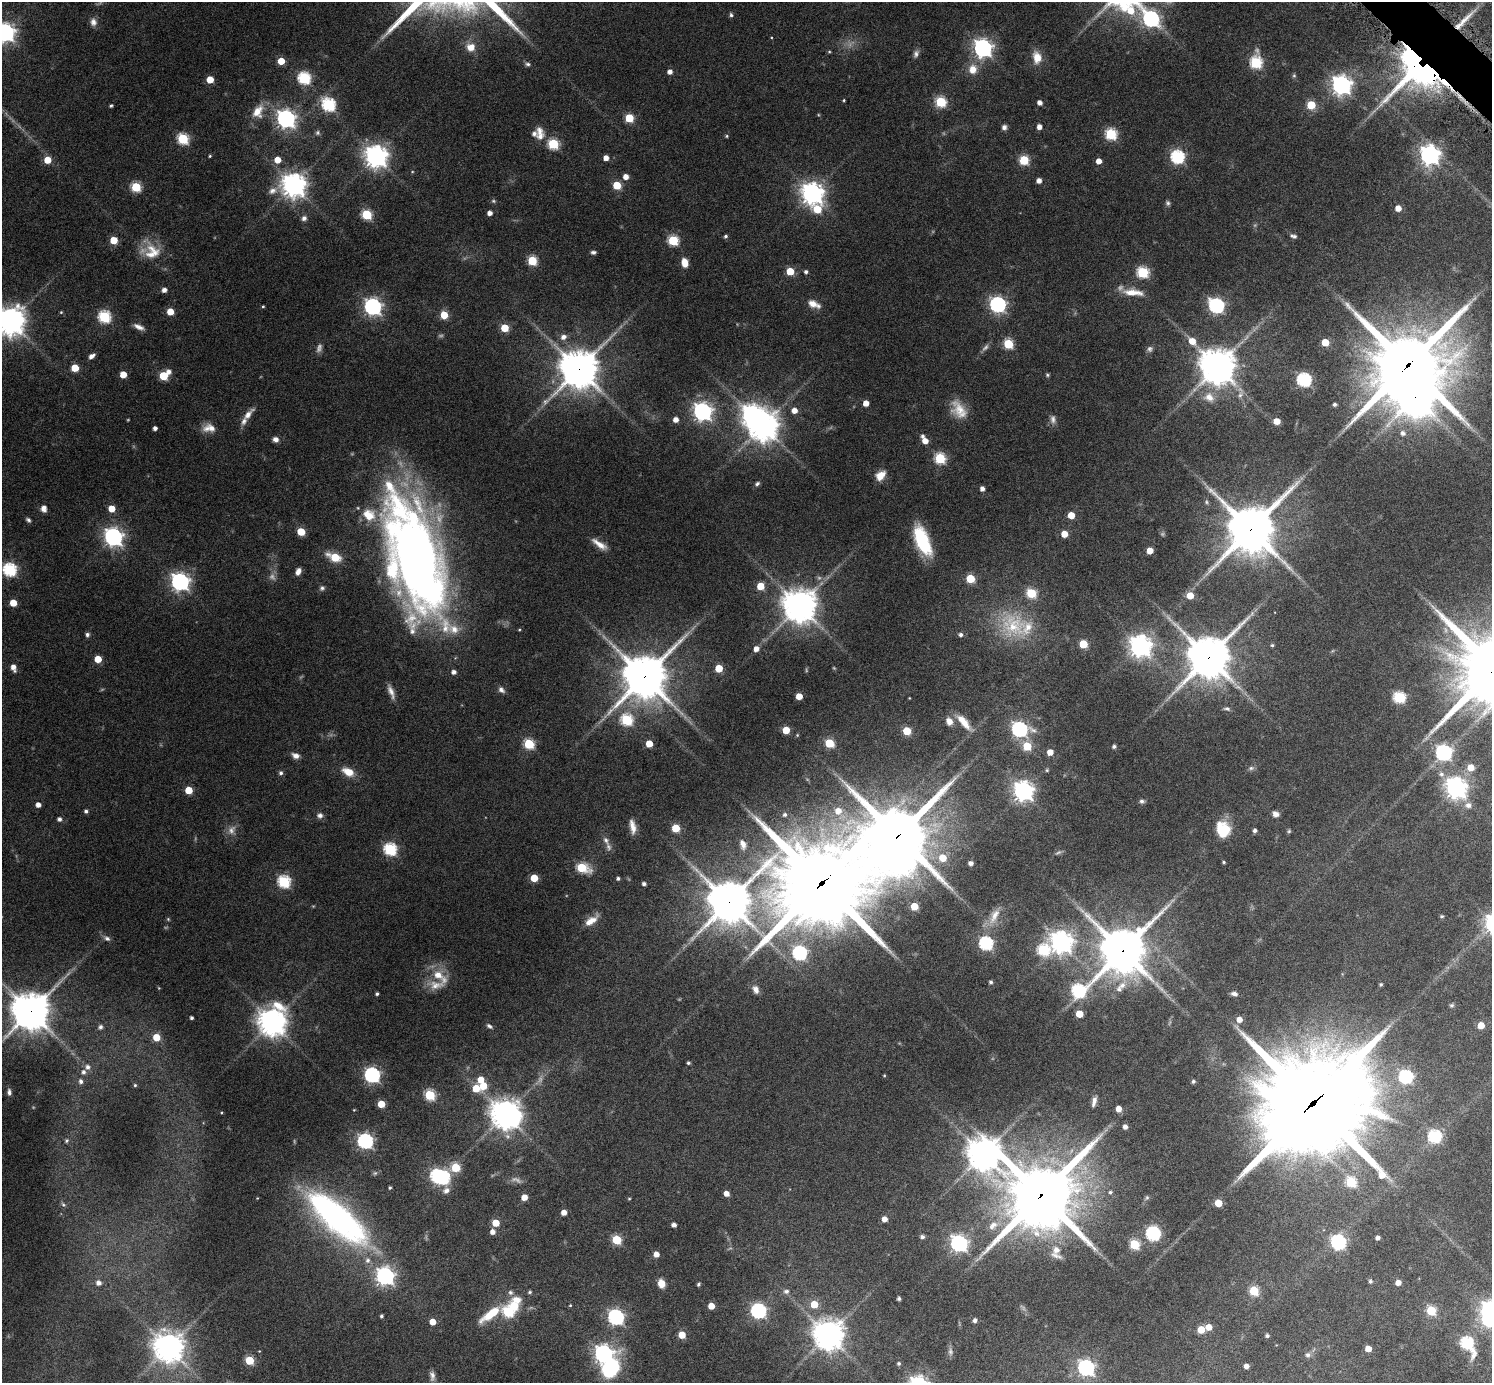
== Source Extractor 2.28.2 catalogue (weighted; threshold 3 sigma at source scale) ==
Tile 10 of 4 x 4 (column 2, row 3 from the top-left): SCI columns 1538-3027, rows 1710-3090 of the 6038 x 6038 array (HDU 1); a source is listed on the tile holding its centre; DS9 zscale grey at full resolution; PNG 1494 x 1385 px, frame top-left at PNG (2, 2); no overlay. Shown black and unused: <1% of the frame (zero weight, under 6 of 12 exposures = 2% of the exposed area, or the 3 px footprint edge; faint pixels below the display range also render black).
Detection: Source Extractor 2.28.2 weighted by HDU 2 'WHT'; one run over the whole footprint, this tile lists its part. Background 0.0763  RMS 0.0032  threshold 0.013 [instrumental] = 3 sigma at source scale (4.09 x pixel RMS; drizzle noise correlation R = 1.36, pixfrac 0.8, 0.05/0.05 arcsec/px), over >= 5 px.
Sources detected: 376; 14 too faint to see at this stretch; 6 inside a brighter object's white glare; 1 long thin detection or spike segment (spike, bleed or trail) — not listed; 12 inside a brighter listed object's ellipse — not listed separately; the other 343 listed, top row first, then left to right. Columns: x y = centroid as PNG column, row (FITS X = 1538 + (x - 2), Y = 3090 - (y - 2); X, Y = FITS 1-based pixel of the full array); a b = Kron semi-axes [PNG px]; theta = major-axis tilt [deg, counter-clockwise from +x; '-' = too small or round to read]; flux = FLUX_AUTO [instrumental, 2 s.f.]
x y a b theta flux
731 15 6 4 -75 0.56
1151 19 8 6 -46 78
93 22 11 8 -85 1.5
5 32 7 7 - 150
471 47 9 9 - 3.1
983 48 7 7 - 140
829 52 4 4 - 0.31
916 54 10 7 69 1.1
1037 57 16 11 -78 3.7
1418 60 51 24 59 150
281 61 5 5 - 6.2
1256 62 7 6 - 30
528 64 7 5 -2 0.64
973 69 13 11 82 3.6
670 72 5 4 - 1.6
1294 76 6 5 - 0.43
304 78 6 6 - 38
210 79 5 5 - 5.4
1341 85 7 7 - 170
844 100 3 3 - 0.28
941 102 6 5 - 23
1039 103 4 4 - 1.5
328 104 7 6 - 43
1311 105 5 5 - 11
111 106 3 3 - 0.45
258 112 20 13 63 4.7
629 118 5 5 - 12
286 119 7 7 - 140
1004 127 6 6 - 0.97
1039 127 4 4 - 1.7
317 133 7 6 - 0.62
1111 134 6 6 - 28
540 136 13 9 49 2
726 136 5 4 - 0.34
183 139 6 5 - 26
553 144 6 5 - 23
1429 155 7 7 - 160
210 156 4 3 - 0.32
376 156 8 7 - 250
1177 157 6 6 - 50
606 158 4 4 - 2.1
47 160 5 5 - 5.9
277 160 5 5 - 4.2
1024 160 5 5 - 17
1099 161 5 4 - 2.5
626 177 5 5 - 2.4
1039 181 4 4 - 1.6
294 185 8 8 - 290
617 185 5 5 - 10
136 187 5 5 - 18
273 191 13 9 28 1.9
812 193 8 7 - 230
493 201 6 4 -21 0.44
1168 203 7 5 -64 0.6
1398 208 5 5 - 2.8
817 209 8 7 - 8.3
490 213 4 4 - 1.7
366 214 5 5 - 20
304 218 7 7 - 0.98
726 236 5 5 - 0.57
1293 236 8 4 -15 0.85
114 240 5 5 - 6.9
673 240 6 5 - 21
152 252 23 22 - 7.1
593 252 6 4 3 0.67
532 261 5 5 - 17
685 263 8 6 -78 3.5
790 271 5 5 - 8
806 272 5 5 - 0.67
1143 272 6 6 - 28
164 290 5 4 - 1.5
1133 292 29 9 -5 4.7
814 304 15 8 -24 2.6
998 304 7 6 - 83
263 306 4 3 - 0.29
1216 306 7 6 - 70
373 307 7 7 - 110
61 312 4 4 - 0.3
170 312 5 5 - 5.1
444 315 5 5 - 7.5
104 317 6 6 - 34
10 321 10 10 - 350
139 327 13 6 -23 1.6
505 328 5 5 - 8.4
563 337 8 7 - 1.5
1192 341 7 6 - 3.8
1325 342 5 5 - 6.5
1008 344 5 5 - 17
1150 349 8 6 75 0.78
91 356 7 4 35 1.3
1408 365 28 23 30 2200
1217 366 12 11 - 540
75 368 5 5 - 7.5
579 369 13 12 - 680
169 372 6 6 - 1.5
123 374 5 5 - 4.9
1047 375 5 5 - 0.43
163 376 5 5 - 11
1304 380 6 6 - 50
1240 395 9 7 58 1.2
1209 397 15 12 -25 3.6
1415 398 15 14 - 650
866 403 5 4 - 2.7
1335 404 3 3 - 0.63
794 410 5 5 - 2.4
959 410 24 15 -54 5.4
702 411 7 7 - 140
248 415 20 7 48 2.3
1053 419 12 8 -87 1.3
676 420 5 5 - 2.1
1277 421 5 5 - 4.2
763 426 10 10 - 390
155 428 4 4 - 1.2
209 428 16 10 0 3
1403 433 6 6 - 1
922 436 5 4 - 0.72
276 439 6 6 - 1.4
925 441 5 5 - 3.1
940 458 6 5 - 26
880 475 12 8 45 3.2
757 484 7 5 34 0.67
982 489 5 4 - 1.3
1206 502 7 5 -82 0.53
44 508 7 5 -88 1.8
111 509 5 5 - 5.4
1071 515 5 5 - 4.6
28 520 6 5 - 0.65
1251 529 16 15 - 1200
301 532 5 5 - 8.1
1064 534 5 5 - 4.5
113 537 7 7 - 140
922 541 29 12 -67 19
599 544 21 7 -35 2.8
1150 551 5 5 - 3.6
335 557 8 5 -23 12
416 558 118 45 -72 280
10 570 6 6 - 47
298 571 8 5 66 1.6
970 579 5 5 - 12
180 582 7 7 - 130
760 586 5 5 - 6.1
322 588 7 6 - 0.74
1031 593 6 5 - 18
1190 595 5 5 - 3.9
13 603 5 5 - 5
800 606 11 10 - 520
1252 614 9 3 69 0.56
1014 625 41 32 -39 18
960 634 5 5 - 0.79
87 635 6 5 - 0.68
1083 644 5 5 - 11
1272 645 4 4 - 0.42
1140 646 8 7 - 220
756 649 5 5 - 2
1208 657 14 13 - 930
98 659 5 5 - 5.8
13 667 7 5 -72 2
719 668 5 5 - 8.5
454 672 5 5 - 1.1
644 677 16 15 - 930
501 690 9 6 -41 1
391 692 19 6 -68 2
799 696 5 5 - 4.2
1399 697 6 6 - 29
1227 709 9 5 -11 0.68
627 720 6 6 - 28
949 721 9 7 -68 1.9
963 722 20 7 -50 4
1019 729 7 6 - 79
786 730 5 5 - 6.2
907 731 5 5 - 9.8
829 743 5 5 - 12
529 744 6 5 - 21
649 744 5 5 - 5.2
1027 746 5 5 - 11
1114 746 4 4 - 0.76
1050 752 5 5 - 2.8
1443 753 7 6 - 82
296 756 8 6 -24 1.6
1471 767 6 6 - 4.5
1251 768 8 6 1 0.68
1047 770 5 5 - 0.36
348 772 14 8 -25 3.9
281 773 5 5 - 0.8
1441 774 8 7 - 1.2
1456 788 8 7 - 210
189 790 5 5 - 7.6
1023 791 7 7 - 170
1142 801 6 5 - 0.73
38 805 4 4 - 1.8
1468 805 8 7 - 1.6
86 811 4 4 - 0.73
838 811 6 5 - 2.2
1276 814 8 6 -29 1.4
320 815 7 7 - 1.1
785 815 6 5 - 0.59
59 819 5 4 - 0.99
633 827 17 7 -79 2.5
676 828 5 5 - 9.1
231 830 14 10 63 2.1
1226 830 25 11 -52 6.1
1255 830 4 4 - 0.79
1289 831 5 5 - 0.4
898 836 20 18 -2 2000
606 840 11 7 -62 1.2
743 844 13 8 -73 1.9
390 849 6 6 - 39
942 858 7 6 - 5.6
1224 862 3 3 - 0.38
971 863 5 4 - 1.3
898 864 11 9 -5 230
582 868 7 5 -18 18
534 878 5 5 - 7.1
618 878 4 3 - 0.61
284 882 6 6 - 35
822 883 34 30 24 3600
644 884 4 3 - 0.86
729 902 18 16 44 850
914 906 5 5 - 6.8
994 916 26 11 63 4.2
1442 916 5 4 - 0.4
168 919 5 4 - 0.3
591 921 18 8 35 3.1
107 938 8 6 -24 0.93
1061 942 8 8 - 230
986 943 6 6 - 47
1043 950 7 6 - 28
1123 951 16 15 - 1000
799 953 6 6 - 52
439 976 27 11 -38 5.6
991 982 4 3 - 0.61
1381 984 4 3 - 0.42
1122 985 14 9 47 2.7
159 988 5 3 - 0.22
756 989 9 6 -66 1.8
1078 991 9 7 30 45
377 994 3 3 - 0.48
1234 994 7 5 -11 1.1
1452 1005 6 4 0 0.43
31 1011 12 12 - 670
1079 1014 5 5 - 5.9
191 1018 3 3 - 0.63
1239 1019 6 5 - 2.2
272 1022 10 9 - 360
1481 1025 5 5 - 4.5
489 1026 8 5 -33 0.66
100 1027 7 6 - 0.8
156 1037 5 5 - 5.9
688 1063 3 3 - 0.48
87 1067 7 6 - 1.1
83 1072 6 5 - 0.97
372 1075 6 6 - 76
884 1076 4 3 - 0.23
1406 1077 6 6 - 50
481 1079 5 5 - 3.4
81 1081 6 5 - 0.89
1193 1081 4 4 - 0.58
135 1085 4 4 - 0.37
483 1086 5 5 - 6.5
476 1088 5 5 - 6.5
9 1092 7 5 -86 0.92
430 1095 6 5 - 22
1094 1101 12 5 76 1.4
1313 1103 41 35 34 5100
381 1104 5 5 - 6.9
1118 1109 5 4 - 3
354 1110 4 3 - 0.21
505 1114 10 9 - 350
1125 1127 4 4 - 1.3
1434 1136 6 6 - 38
66 1141 5 5 - 0.48
365 1141 7 6 - 76
983 1154 13 10 -24 530
456 1168 5 5 - 12
375 1173 6 6 - 0.53
443 1177 9 6 -79 43
1059 1182 26 14 49 78
1351 1182 6 5 - 20
390 1188 3 3 - 0.42
1110 1192 6 5 - 0.56
726 1193 5 4 - 2
1041 1195 22 21 - 2100
524 1197 5 4 - 3.2
1147 1197 7 5 53 0.46
629 1199 4 4 - 0.27
1218 1203 5 5 - 6.2
63 1205 7 5 -48 0.54
564 1212 4 4 - 2.3
339 1217 74 24 -43 95
884 1219 5 5 - 2.1
496 1223 5 5 - 6.7
674 1225 4 4 - 1.3
993 1225 15 9 41 2.7
492 1232 5 5 - 1.8
1153 1233 7 6 - 54
922 1237 5 4 - 0.85
1377 1238 4 4 - 0.97
617 1240 5 5 - 15
1338 1242 7 6 - 64
959 1243 7 6 - 100
1134 1244 5 5 - 18
1056 1250 9 9 - 2.3
656 1254 5 5 - 2.2
385 1276 7 7 - 120
1370 1281 5 4 - 0.6
98 1283 5 5 - 1.4
661 1283 8 6 -75 3.3
1398 1283 5 4 - 2.2
698 1284 5 4 - 0.43
786 1291 9 7 2 0.94
1254 1291 5 5 - 15
510 1292 8 7 - 0.81
899 1299 3 3 - 0.65
814 1304 5 5 - 6.4
570 1305 4 3 - 0.25
514 1306 7 6 - 13
711 1306 5 5 - 3.8
1431 1310 6 5 - 15
1490 1310 8 7 - 120
758 1311 6 6 - 72
508 1312 6 5 - 26
491 1314 62 8 31 9.5
381 1316 3 3 - 0.56
616 1317 7 6 - 81
975 1320 4 4 - 0.97
433 1322 5 5 - 3.7
1209 1327 5 5 - 3.4
1201 1330 5 5 - 6.3
682 1335 5 5 - 5.2
828 1335 10 9 - 450
1267 1336 4 4 - 0.57
1467 1343 10 6 -59 40
168 1348 10 10 - 360
1368 1349 5 5 - 3.3
950 1352 11 7 86 0.99
603 1354 7 7 - 130
1308 1355 7 7 - 0.78
249 1360 5 5 - 13
899 1363 5 5 - 0.56
1246 1366 4 4 - 1.6
611 1368 27 18 60 19
1086 1368 7 6 - 83
432 1376 12 6 -84 1.2
Overlapping masked pixels (flux is a lower limit): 14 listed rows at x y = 1418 60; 1408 365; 579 369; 1415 398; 1251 529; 1208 657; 644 677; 898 836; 822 883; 729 902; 1123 951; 31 1011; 1313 1103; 1041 1195
Isophote crosses this tile's border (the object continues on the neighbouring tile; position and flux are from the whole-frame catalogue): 3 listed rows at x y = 5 32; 10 321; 1490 1310